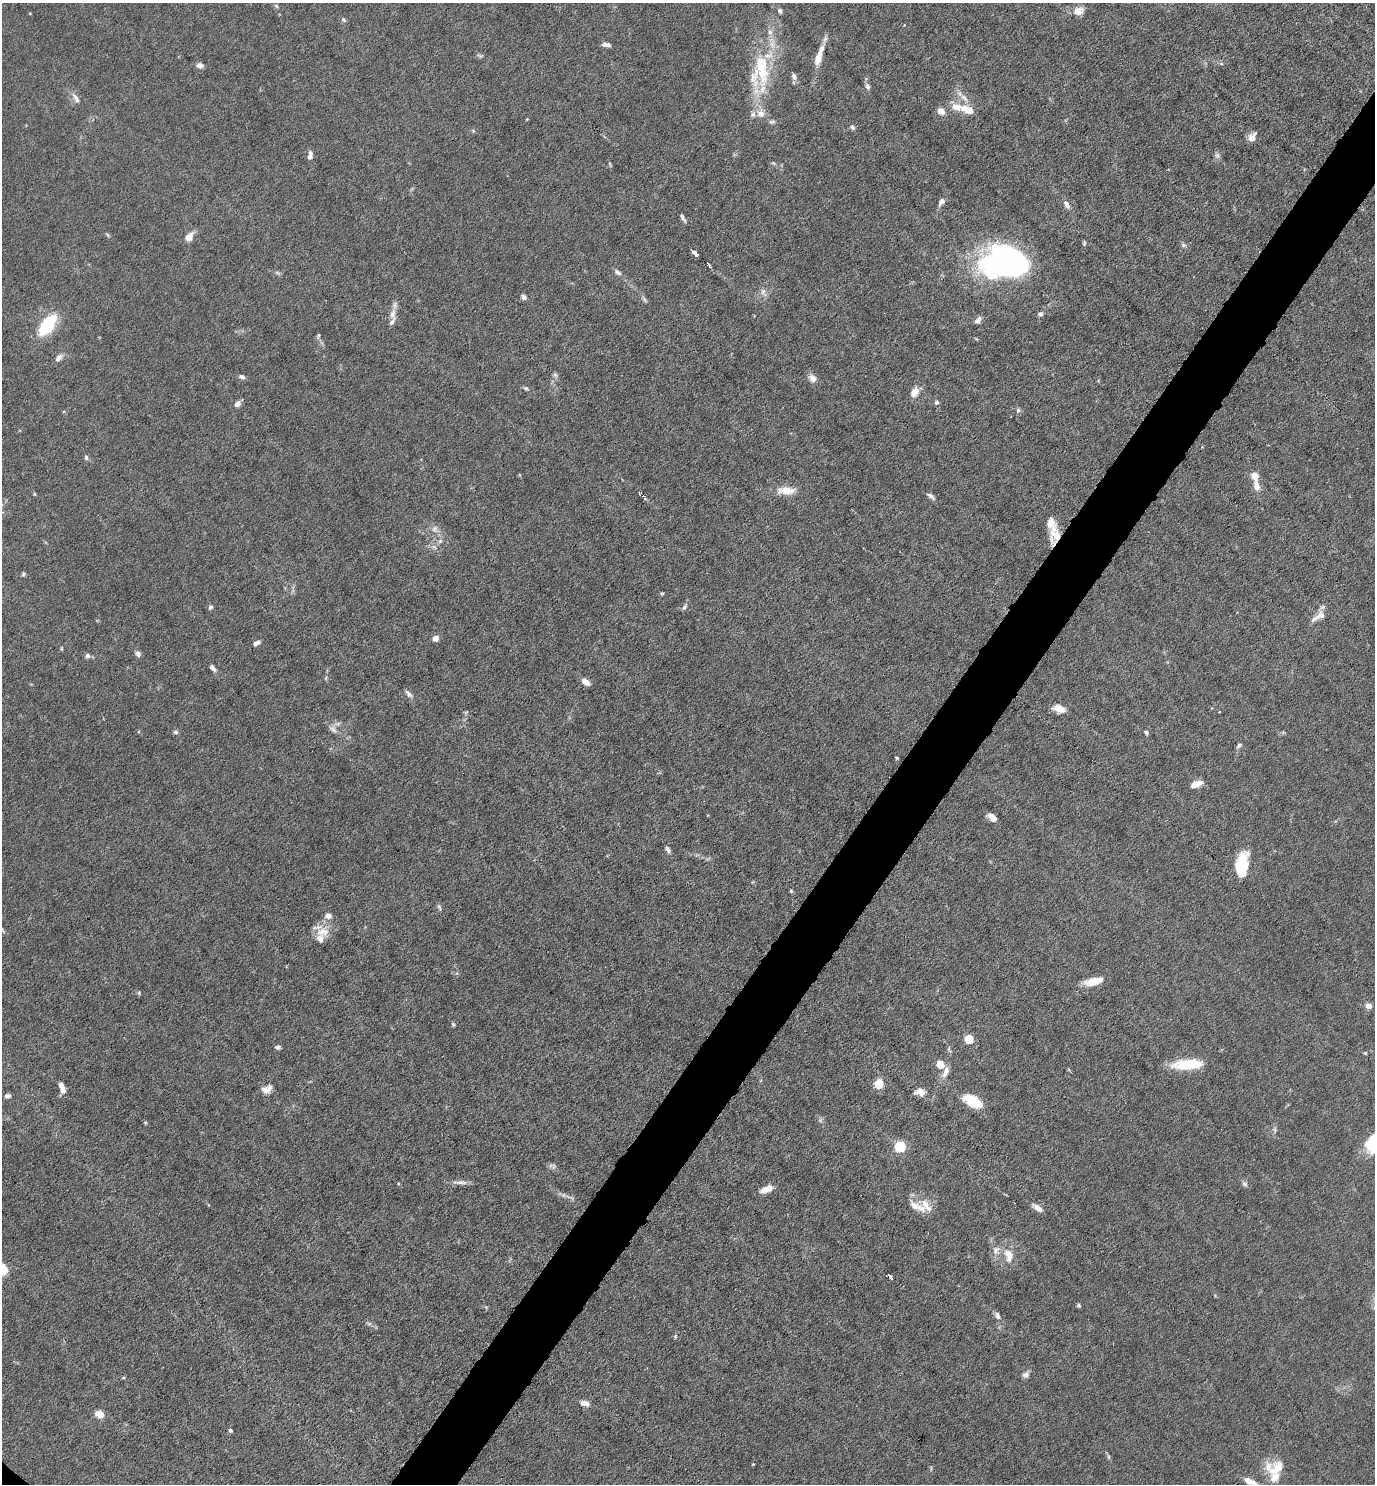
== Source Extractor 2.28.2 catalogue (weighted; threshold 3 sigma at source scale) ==
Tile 10 of 4 x 4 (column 2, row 3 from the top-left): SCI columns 1524-2896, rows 1483-2964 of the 5934 x 5928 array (HDU 1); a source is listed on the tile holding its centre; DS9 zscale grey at full resolution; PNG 1377 x 1486 px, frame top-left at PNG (2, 3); no overlay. Shown black and unused: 4% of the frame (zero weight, under 4 of 8 exposures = <1% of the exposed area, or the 3 px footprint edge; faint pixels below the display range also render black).
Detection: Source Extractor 2.28.2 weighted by HDU 2 'WHT'; one run over the whole footprint, this tile lists its part. Background 0.0371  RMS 0.0027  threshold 0.011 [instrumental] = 3 sigma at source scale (4.09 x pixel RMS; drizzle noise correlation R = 1.36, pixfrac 0.8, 0.05/0.05 arcsec/px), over >= 5 px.
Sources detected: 158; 2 too faint to see at this stretch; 3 inside a brighter object's white glare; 1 cosmic-ray / hot-pixel residue — not listed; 20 inside a brighter listed object's ellipse — not listed separately; the other 132 listed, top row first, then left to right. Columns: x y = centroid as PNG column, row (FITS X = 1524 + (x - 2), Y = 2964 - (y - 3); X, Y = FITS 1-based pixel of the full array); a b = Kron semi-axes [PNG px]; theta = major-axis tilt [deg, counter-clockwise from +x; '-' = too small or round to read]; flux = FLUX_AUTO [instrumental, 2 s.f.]
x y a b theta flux
276 6 6 5 - 0.4
780 11 6 5 - 0.69
1078 11 13 9 19 2.3
30 13 4 3 - 0.18
343 20 7 5 -53 0.49
825 39 11 5 73 0.84
606 45 10 5 -3 0.97
818 59 16 7 72 2.6
1221 63 5 3 - 0.31
200 65 9 7 -5 1
760 66 38 19 65 12
794 77 9 6 -76 0.9
867 86 9 6 -71 0.82
76 98 16 6 -60 1.4
967 110 20 10 -26 3.7
941 111 8 7 - 1.9
761 114 12 11 - 2.2
527 119 4 3 - 0.2
772 122 9 6 13 0.6
852 127 6 5 - 0.57
473 131 5 5 - 0.35
1252 137 12 7 58 1.7
1217 155 8 6 -45 0.71
310 156 10 5 79 1.1
610 164 6 3 -71 0.29
941 202 10 6 59 1.1
1067 205 10 6 -60 1.3
682 217 11 3 -61 0.67
108 235 6 4 -70 0.33
189 237 8 6 50 3.1
1084 243 7 4 82 0.36
1183 245 7 5 -22 0.57
695 253 4 3 - 37
1003 264 50 23 1 71
709 265 6 3 -63 0.41
277 272 7 4 -1 0.46
618 272 9 6 -33 0.88
763 292 12 7 -71 1.1
524 297 5 5 - 0.89
644 300 8 4 -71 0.47
392 314 16 8 86 1.7
1040 314 5 5 - 0.71
978 320 9 5 49 0.94
47 325 20 10 53 14
318 335 7 4 82 0.39
59 358 12 7 48 1.2
555 375 7 4 -1 0.45
242 377 8 5 -14 0.7
812 378 10 9 - 1.6
526 388 6 5 - 0.44
915 392 10 7 59 2.7
936 402 6 5 - 0.62
237 404 8 6 48 1.1
1018 410 7 6 - 0.56
86 457 7 5 -76 0.55
1255 476 7 6 - 2.9
1256 486 14 8 -78 2.2
786 491 22 9 -1 4.2
639 493 4 3 - 0.35
931 496 13 5 -37 0.85
1051 524 36 10 -83 4.1
434 529 11 8 -84 1.4
440 541 7 5 45 0.59
23 574 6 4 55 0.41
662 593 4 4 - 0.32
210 607 6 5 - 0.61
684 607 9 5 57 0.63
1321 615 14 10 -72 1.7
435 638 6 6 - 1.4
257 643 8 4 27 1.1
61 649 5 3 - 0.29
138 653 8 6 -63 0.8
87 656 7 6 - 0.77
212 668 9 5 -48 1
585 682 9 6 -40 1.8
408 694 12 6 -50 0.89
1059 709 13 7 -21 2.8
333 729 12 8 -45 1.3
175 732 6 5 - 0.48
1146 733 6 4 -48 0.53
1239 745 8 5 48 0.61
896 758 4 3 - 0.26
1196 784 14 6 21 2.3
992 817 8 5 -37 2.8
668 849 9 5 -60 0.74
1242 866 25 12 82 12
791 891 5 4 - 0.34
439 907 11 4 -69 0.49
328 916 9 7 -14 1.3
2 930 10 4 -35 0.5
323 932 19 14 -3 3.8
1093 982 19 10 14 3.7
139 993 5 5 - 0.33
1369 1006 4 4 - 2.8
453 1024 6 4 -63 0.37
969 1039 5 5 - 11
278 1047 6 5 - 0.62
1365 1053 5 3 - 0.28
940 1064 8 7 - 3.5
1187 1064 34 11 4 8.3
945 1072 17 7 66 1.8
879 1084 7 6 - 5.9
62 1086 8 5 -51 1.3
267 1089 14 9 23 2
920 1092 12 8 -5 1.9
7 1096 8 5 7 0.69
972 1101 14 9 -35 8.7
145 1122 4 4 - 0.3
1275 1130 8 4 82 0.58
1374 1144 23 17 67 9.1
900 1146 5 5 - 24
551 1165 9 4 13 0.51
460 1182 22 5 0 1.4
1245 1184 7 6 - 0.73
766 1189 14 7 23 2.4
926 1205 23 10 -55 3.2
914 1206 17 10 -44 2.3
1038 1208 12 6 -34 1.7
1008 1255 21 12 -71 3.8
891 1277 6 3 -57 0.95
1078 1305 6 4 -38 0.37
997 1316 9 6 -71 0.99
675 1336 6 4 83 0.33
1026 1375 8 7 - 0.99
123 1378 5 3 - 0.23
585 1403 13 7 -13 1.4
101 1415 10 8 74 1.3
230 1430 4 4 - 0.48
1109 1457 6 4 -90 0.36
753 1464 3 3 - 0.23
1276 1468 25 15 45 6
1250 1482 19 6 -25 2.8
Overlapping masked pixels (flux is a lower limit): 1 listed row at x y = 1051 524
Isophote crosses this tile's border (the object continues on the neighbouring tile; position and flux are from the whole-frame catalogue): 3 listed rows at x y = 2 930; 1374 1144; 1250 1482